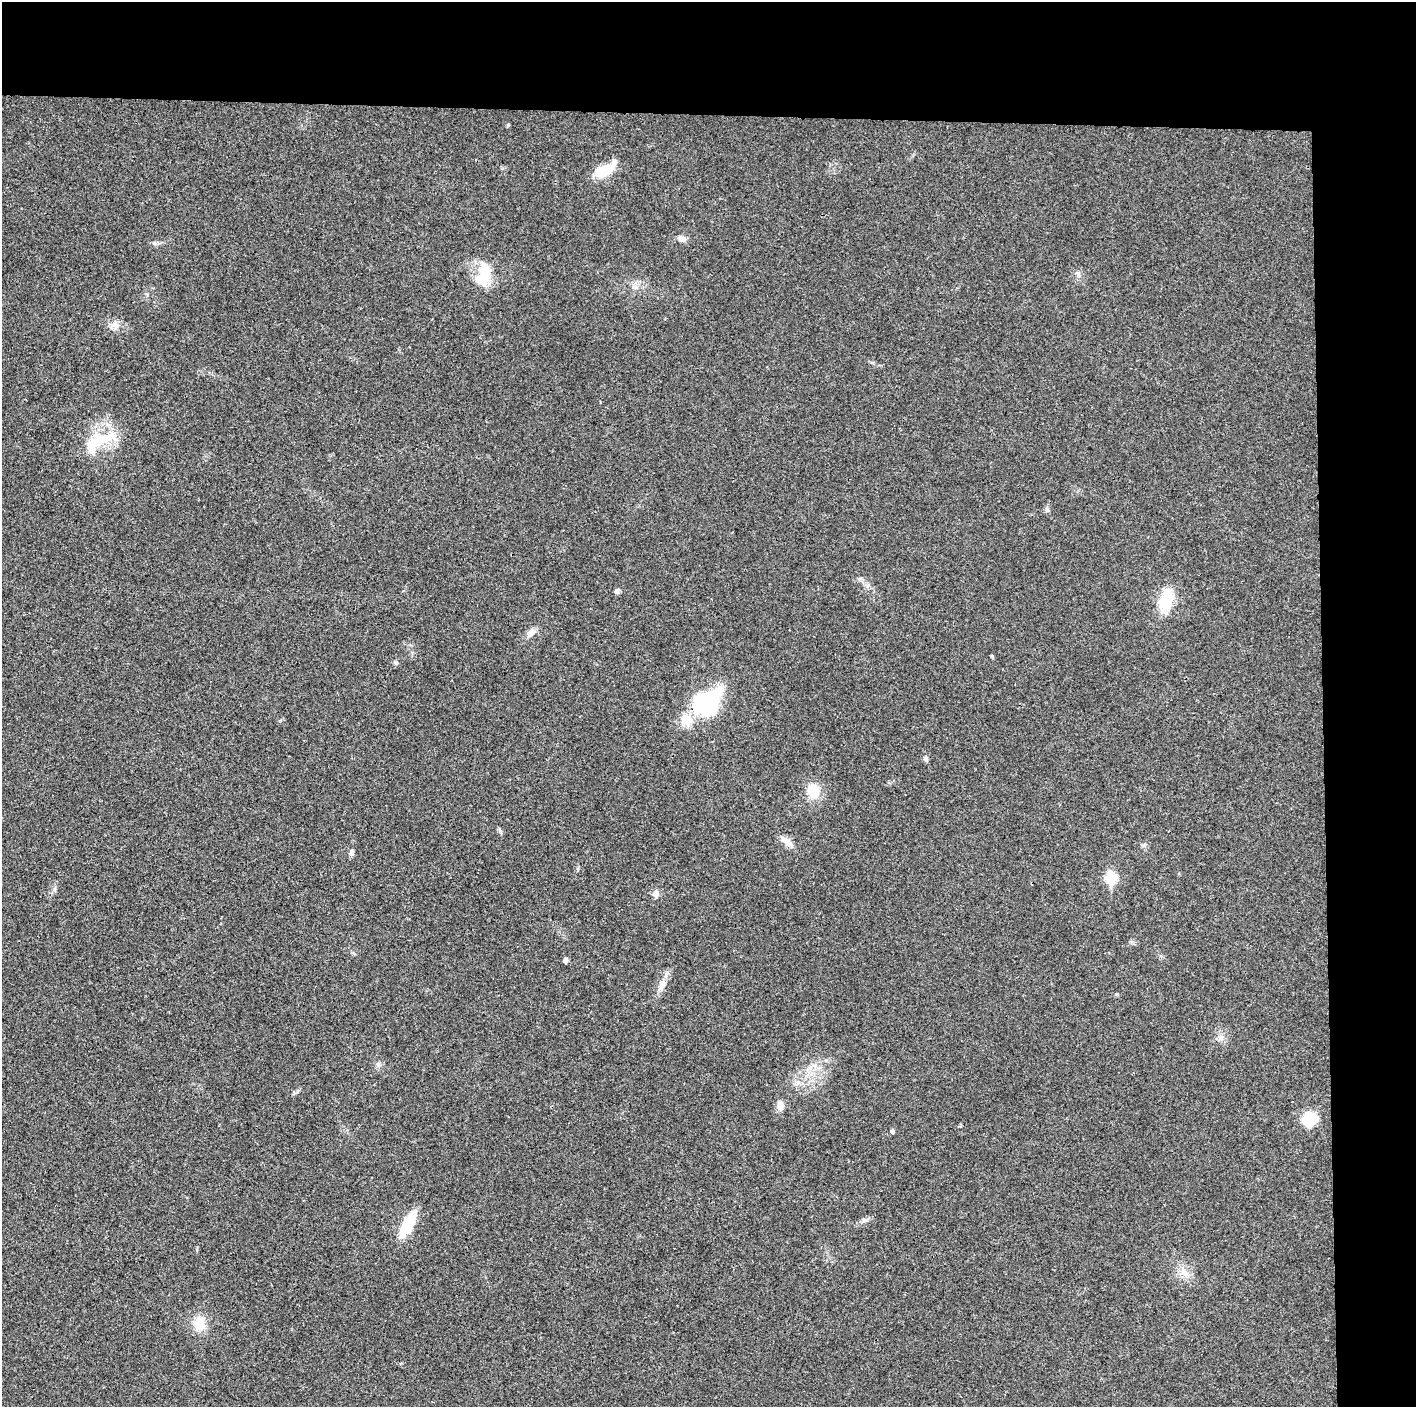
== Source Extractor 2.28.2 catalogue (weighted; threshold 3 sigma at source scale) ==
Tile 3 of 3 x 3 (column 3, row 1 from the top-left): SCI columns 2832-4245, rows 2813-4217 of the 4247 x 4221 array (HDU 1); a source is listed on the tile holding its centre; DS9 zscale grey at full resolution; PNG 1418 x 1409 px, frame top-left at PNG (2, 2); no overlay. Shown black and unused: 14% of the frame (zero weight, under 3 of 4 exposures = <1% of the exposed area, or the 3 px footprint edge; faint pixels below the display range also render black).
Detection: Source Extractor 2.28.2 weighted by HDU 2 'WHT'; one run over the whole footprint, this tile lists its part. Background 0.0243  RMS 0.0055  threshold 0.0246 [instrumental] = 3 sigma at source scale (4.5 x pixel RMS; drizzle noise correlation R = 1.50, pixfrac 1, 0.05/0.05 arcsec/px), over >= 5 px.
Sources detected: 29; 1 inside a brighter object's white glare — not listed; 2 inside a brighter listed object's ellipse — not listed separately; the other 26 listed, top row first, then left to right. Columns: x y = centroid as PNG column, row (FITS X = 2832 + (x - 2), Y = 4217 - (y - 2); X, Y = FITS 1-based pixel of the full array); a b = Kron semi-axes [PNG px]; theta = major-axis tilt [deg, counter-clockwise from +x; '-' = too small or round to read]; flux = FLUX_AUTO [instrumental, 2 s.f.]
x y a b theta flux
508 125 5 4 - 0.58
604 171 23 12 20 12
681 238 11 7 -21 2.4
483 275 32 15 81 16
115 325 10 8 -80 2.9
103 439 28 15 14 17
1047 509 7 4 72 0.92
616 591 6 6 - 1.3
1166 601 31 16 73 15
531 632 12 8 34 3.4
992 656 4 3 - 0.85
706 703 28 20 37 62
926 759 9 4 -89 1
813 791 13 12 - 11
787 841 17 7 -39 4
351 853 8 6 67 1.4
1111 878 6 6 - 33
656 894 7 7 - 2.8
566 960 5 5 - 1.4
662 985 17 8 65 4.4
780 1105 12 8 -87 3.2
1310 1119 17 16 - 13
892 1131 5 4 - 1.2
408 1224 34 11 62 17
1185 1273 13 4 -56 2.3
199 1323 13 11 -87 11
Unlisted compact peaks at least as high as the median listed source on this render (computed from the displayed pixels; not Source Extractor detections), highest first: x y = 866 1220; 154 243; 500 831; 54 889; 861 578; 635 287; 1144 845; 297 1092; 1078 273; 798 1082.